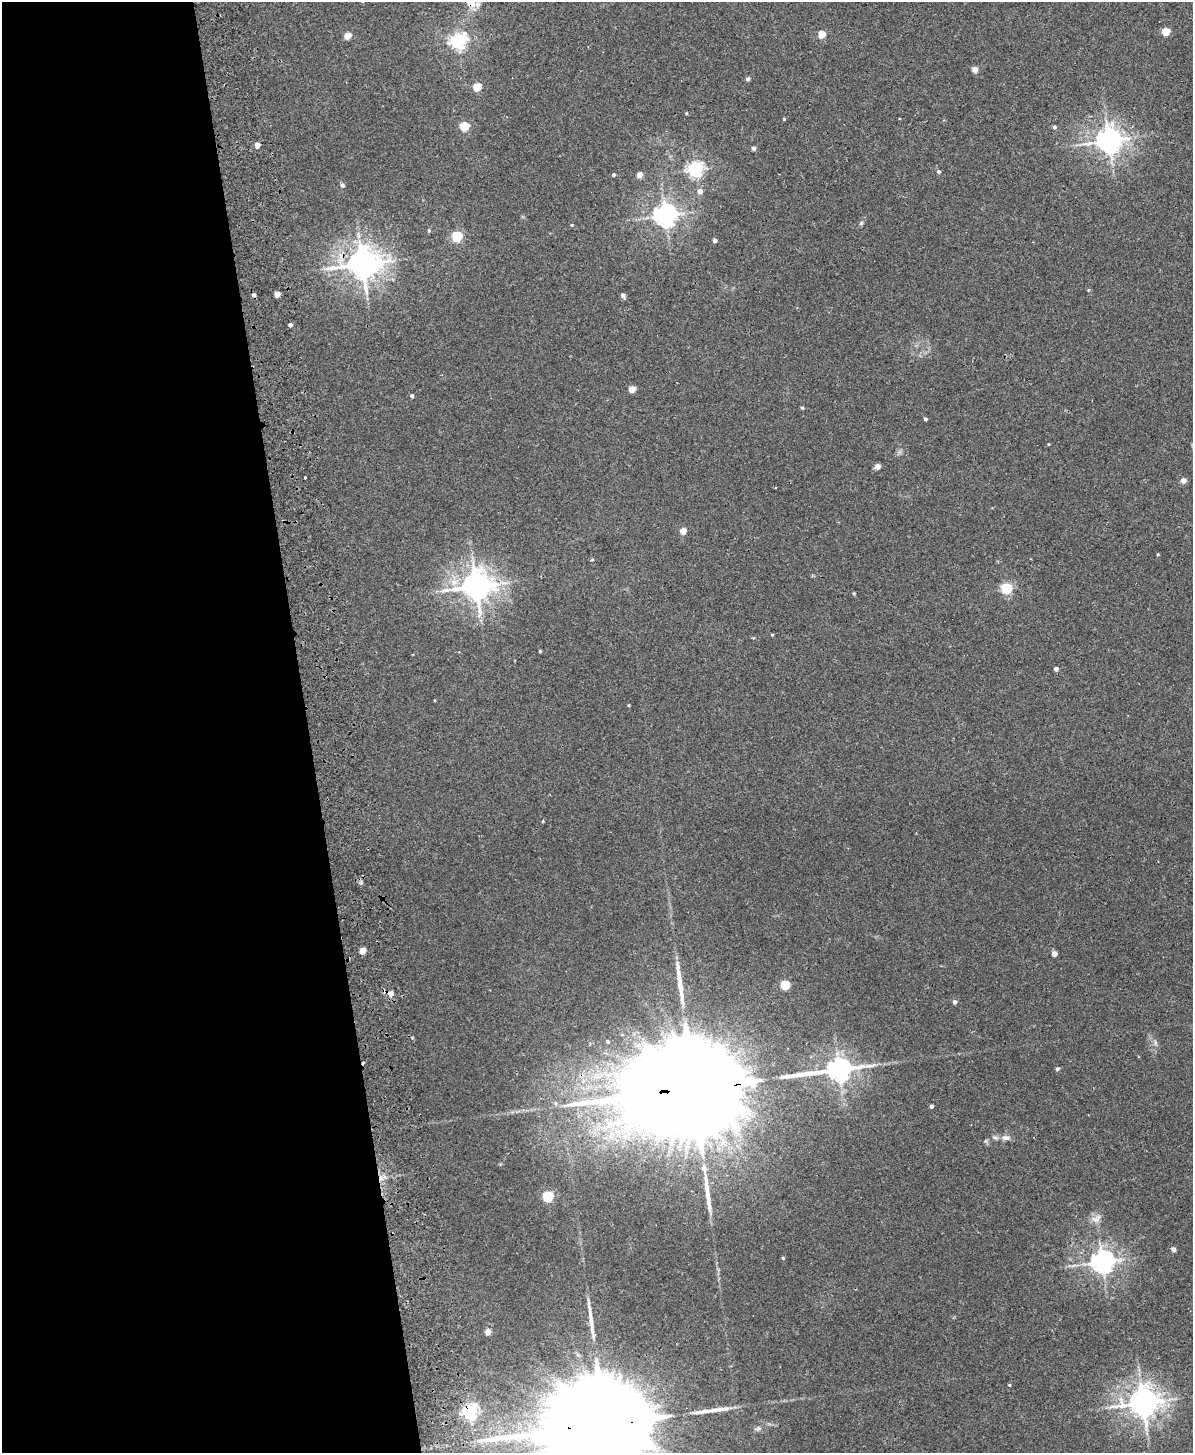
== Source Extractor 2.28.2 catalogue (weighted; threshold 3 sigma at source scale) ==
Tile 5 of 4 x 3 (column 1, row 2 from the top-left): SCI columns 57-1247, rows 1603-3053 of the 4878 x 4763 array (HDU 1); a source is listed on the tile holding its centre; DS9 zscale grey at full resolution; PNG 1195 x 1455 px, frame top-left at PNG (2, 2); no overlay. Shown black and unused: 26% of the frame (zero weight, under 2 of 3 exposures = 3% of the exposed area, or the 3 px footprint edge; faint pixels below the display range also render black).
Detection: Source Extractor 2.28.2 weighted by HDU 2 'WHT'; one run over the whole footprint, this tile lists its part. Background 0.0218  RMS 0.0061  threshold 0.0276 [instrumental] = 3 sigma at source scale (4.5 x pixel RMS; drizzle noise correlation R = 1.50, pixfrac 1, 0.05/0.05 arcsec/px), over >= 5 px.
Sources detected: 84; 3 cosmic-ray / hot-pixel residue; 6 long thin detections or spike segments (spike, bleed or trail) — not listed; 1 inside a brighter listed object's ellipse — not listed separately; the other 74 listed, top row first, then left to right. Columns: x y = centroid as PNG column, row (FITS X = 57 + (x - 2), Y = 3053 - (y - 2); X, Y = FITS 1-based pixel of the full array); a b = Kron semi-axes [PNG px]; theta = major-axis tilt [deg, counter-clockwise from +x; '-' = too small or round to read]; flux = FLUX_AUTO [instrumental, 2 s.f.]
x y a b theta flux
471 2 16 14 -82 8.6
1166 31 5 4 - 16
821 34 5 4 - 14
347 35 5 4 - 9.8
458 41 6 6 - 200
975 69 7 7 - 2.6
748 79 4 4 - 1.9
477 87 5 5 - 20
686 113 5 3 - 0.47
784 119 4 3 - 0.57
464 126 5 5 - 32
1054 127 5 4 - 1.3
1109 140 8 7 - 660
257 145 5 4 - 4.5
753 148 4 4 - 1.8
695 169 6 6 - 180
939 171 5 4 - 1.2
613 174 4 4 - 0.87
639 175 4 4 - 5.1
342 185 6 5 - 1.2
700 191 6 6 - 3.1
665 215 7 7 - 470
861 223 5 5 - 0.99
572 225 4 3 - 0.54
429 230 5 4 - 0.79
457 236 5 5 - 50
715 240 4 4 - 2.1
362 264 10 9 - 1000
277 294 4 4 - 5.6
623 295 6 5 - 1.8
290 325 4 4 - 1.8
632 389 5 4 - 8.5
412 396 4 4 - 1.2
802 408 4 4 - 0.73
925 419 4 3 - 1.1
1048 444 3 3 - 0.47
877 466 4 4 - 4.7
305 477 3 3 - 1.3
1183 480 4 4 - 5.1
683 531 5 4 - 8.4
1158 554 4 3 - 0.58
592 560 5 3 - 0.52
476 586 9 9 - 930
1006 588 5 5 - 67
772 634 4 3 - 0.48
540 651 4 3 - 0.57
1056 669 4 4 - 2.1
628 705 3 3 - 0.56
543 821 4 3 - 0.55
362 951 5 4 - 8.3
1054 954 4 4 - 4.3
785 985 5 5 - 28
391 994 5 5 - 4.2
955 1002 5 4 - 1.9
608 1041 5 4 - 1.2
1057 1069 4 4 - 1.4
696 1088 54 20 5 44000
555 1103 6 5 - 1.3
931 1106 4 3 - 1.6
1006 1138 11 7 0 3.1
704 1168 9 7 -72 2.2
381 1178 10 5 21 2.9
548 1196 6 5 - 50
1096 1219 15 10 28 4.2
1173 1249 5 4 - 2.4
783 1258 4 4 - 0.69
1102 1262 7 7 - 510
488 1332 4 4 - 5.8
1009 1385 4 3 - 0.57
1143 1403 9 8 - 950
722 1409 21 5 3 4.5
470 1412 6 6 - 160
603 1424 45 20 5 35000
759 1428 8 6 0 1.5
Overlapping masked pixels (flux is a lower limit): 7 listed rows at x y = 471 2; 362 264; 476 586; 696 1088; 381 1178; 470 1412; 603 1424
Isophote crosses this tile's border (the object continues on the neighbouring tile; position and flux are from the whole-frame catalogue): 2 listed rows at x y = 471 2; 603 1424